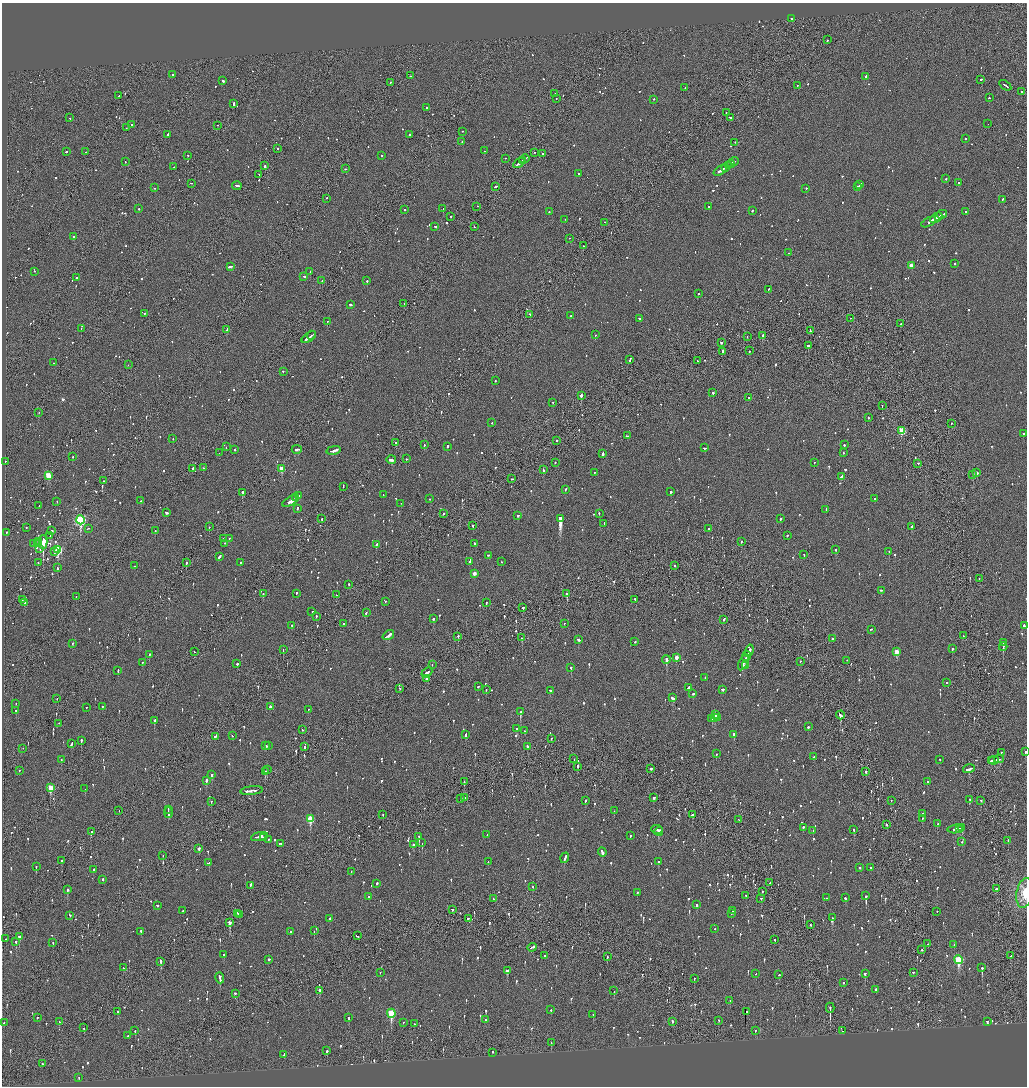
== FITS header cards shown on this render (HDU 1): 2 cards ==
NAXIS1  =                 2050
NAXIS2  =                 2168

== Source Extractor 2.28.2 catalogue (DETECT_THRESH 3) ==
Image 2050 x 2168 px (HDU 1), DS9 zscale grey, zoomed out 1/2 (1 PNG px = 2 x 2 image px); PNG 1029 x 1088 px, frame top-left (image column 2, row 2168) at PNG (2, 3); each listed source drawn as its Kron ellipse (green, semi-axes under 4 px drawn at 4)
Background -0.115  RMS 0.098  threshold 0.293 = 3 sigma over >= 5 px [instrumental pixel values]
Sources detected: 1438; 88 cannot appear on this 1/2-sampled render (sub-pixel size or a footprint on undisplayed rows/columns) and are neither listed nor drawn; of the other 1350, the 500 brightest by FLUX_AUTO listed and drawn (850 fainter detections omitted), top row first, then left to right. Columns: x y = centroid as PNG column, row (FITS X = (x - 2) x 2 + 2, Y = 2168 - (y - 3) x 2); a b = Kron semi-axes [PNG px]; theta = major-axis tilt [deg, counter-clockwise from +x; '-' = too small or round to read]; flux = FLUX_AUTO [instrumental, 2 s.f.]
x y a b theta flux
791 19 2 1 - 69
827 40 2 2 - 69
173 75 2 2 - 110
410 76 2 2 - 56
866 77 3 2 - 110
981 80 2 2 - 120
223 81 3 2 - 200
390 83 2 2 - 72
797 86 2 2 - 59
1005 86 7 2 -35 280
685 88 2 2 - 52
1022 92 3 2 - 100
555 94 2 2 - 67
119 96 2 2 - 61
990 98 2 1 - 86
556 99 2 1 - 220
654 100 2 2 - 77
234 104 3 2 - 160
427 108 2 2 - 81
726 113 2 2 - 120
730 118 3 2 - 110
70 119 2 2 - 73
988 124 2 1 - 75
132 125 2 2 - 170
217 126 2 2 - 62
126 128 2 2 - 56
462 132 2 1 - 66
168 135 3 2 - 100
409 135 2 2 - 120
965 139 2 2 - 79
462 142 2 2 - 53
735 143 2 2 - 110
278 149 2 2 - 140
484 151 2 2 - 55
66 152 2 2 - 100
86 152 2 2 - 59
534 153 2 1 - 79
543 154 2 2 - 110
188 156 2 2 - 75
382 156 2 2 - 80
505 159 2 2 - 120
525 159 5 1 - 230
522 161 3 1 - 130
125 162 2 2 - 97
734 162 4 2 - 110
519 163 6 2 35 360
731 164 4 1 - 170
265 166 2 2 - 720
728 166 2 1 - 95
174 167 2 1 - 54
725 168 4 2 - 210
345 169 2 2 - 90
720 171 7 2 33 300
578 174 2 2 - 86
259 175 2 1 - 140
946 179 2 2 - 130
959 183 2 2 - 95
192 184 3 2 - 98
859 185 3 1 - 430
237 186 5 2 - 150
495 187 3 2 - 140
857 187 3 2 - 450
155 188 2 2 - 240
806 189 2 2 - 99
326 199 2 2 - 52
1003 200 2 2 - 56
477 207 2 2 - 54
709 207 2 2 - 92
139 209 2 2 - 78
443 209 2 2 - 320
405 210 2 2 - 170
752 211 2 2 - 63
549 212 2 2 - 68
966 212 2 2 - 130
942 215 5 2 - 240
451 217 2 2 - 70
939 217 4 2 - 360
936 218 7 2 30 390
565 220 2 2 - 56
929 222 8 2 29 270
605 223 2 1 - 69
435 227 3 2 - 110
474 227 2 2 - 110
74 237 2 2 - 530
569 239 2 2 - 61
583 246 2 2 - 160
789 253 2 2 - 54
954 264 2 2 - 92
911 266 3 2 - 190
231 267 4 2 - 210
34 272 2 1 - 50
310 272 2 2 - 96
304 277 3 2 - 72
77 278 2 2 - 260
322 281 3 2 - 120
367 281 2 2 - 170
769 290 2 2 - 68
698 294 2 2 - 53
404 304 3 2 - 140
350 305 3 2 - 100
145 314 2 2 - 68
530 315 2 1 - 58
570 316 2 2 - 82
639 319 2 2 - 72
850 319 2 2 - 54
327 322 3 2 - 69
900 324 3 2 - 68
81 329 2 1 - 120
227 330 3 2 - 310
810 331 2 1 - 72
595 335 2 1 - 61
311 336 5 2 - 170
762 336 2 2 - 210
747 337 2 2 - 61
309 338 8 2 36 300
721 343 2 2 - 550
808 346 2 2 - 200
749 351 2 2 - 67
722 352 2 2 - 230
630 360 3 1 - 280
698 361 2 1 - 66
53 363 2 2 - 83
128 365 2 1 - 51
283 372 2 2 - 65
495 381 2 2 - 67
713 393 2 2 - 410
581 396 2 2 - 690
749 398 2 2 - 74
553 403 2 2 - 91
882 406 2 1 - 54
39 413 2 1 - 73
868 418 2 2 - 59
492 423 2 2 - 180
952 424 2 2 - 94
902 431 3 3 - 890
1024 434 2 2 - 78
627 436 3 2 - 140
173 439 2 2 - 60
556 441 2 2 - 110
396 443 2 2 - 93
424 445 2 2 - 91
844 445 2 2 - 87
226 447 2 2 - 72
447 447 2 2 - 79
705 448 3 2 - 140
235 450 2 2 - 200
297 450 5 2 - 220
334 451 7 2 12 320
219 453 2 2 - 62
843 453 2 1 - 55
603 454 3 2 - 210
73 457 2 2 - 63
406 459 2 2 - 130
391 460 5 2 - 680
5 462 2 2 - 64
555 463 2 2 - 96
814 463 2 1 - 110
918 464 2 2 - 96
203 468 2 2 - 51
193 469 3 1 - 180
282 469 3 3 - 460
543 470 3 2 - 100
595 473 2 2 - 56
977 473 2 2 - 460
973 475 2 2 - 120
48 476 3 3 - 630
841 477 4 2 - 150
512 479 3 2 - 95
104 481 2 2 - 63
343 487 3 1 - 86
565 490 3 2 - 120
671 492 2 2 - 350
242 493 2 2 - 390
383 495 2 2 - 58
299 496 4 2 - 140
296 498 3 1 - 140
430 499 2 2 - 66
875 499 2 2 - 56
141 501 2 1 - 230
57 502 2 2 - 52
291 502 9 3 28 390
401 504 2 1 - 65
39 506 3 2 - 94
297 509 3 2 - 73
826 510 2 2 - 73
166 513 3 2 - 96
443 514 2 2 - 91
599 514 2 2 - 54
518 516 2 2 - 140
322 519 2 2 - 110
560 519 4 3 - 6800
780 519 2 2 - 400
80 520 4 3 - 2900
604 524 2 2 - 54
473 526 2 2 - 110
209 527 2 1 - 65
912 527 3 2 - 100
26 528 2 2 - 88
88 529 2 1 - 63
709 529 2 2 - 86
52 531 2 2 - 340
155 531 2 2 - 56
6 533 2 1 - 88
50 536 2 2 - 110
787 536 2 2 - 69
223 539 2 2 - 58
229 539 2 2 - 60
38 542 2 2 - 59
43 542 7 2 -90 20000
741 542 2 2 - 62
33 544 2 2 - 110
37 544 2 2 - 51
224 544 2 2 - 52
475 544 2 2 - 160
376 545 3 2 - 130
40 549 2 2 - 64
58 550 4 3 - 1300
836 550 2 2 - 76
54 552 2 2 - 57
889 552 2 2 - 52
804 555 2 2 - 51
488 556 2 2 - 93
219 557 4 2 - 130
470 562 4 2 - 360
501 562 2 1 - 110
38 563 2 2 - 68
186 563 2 2 - 130
240 563 2 2 - 56
134 566 2 2 - 55
674 566 2 1 - 140
57 568 3 2 - 120
474 574 3 2 - 180
979 579 2 1 - 62
349 585 2 2 - 80
881 591 2 2 - 110
263 594 2 2 - 62
296 594 3 2 - 73
567 594 3 3 - 210
336 595 2 2 - 54
76 597 2 1 - 67
22 600 2 1 - 52
635 600 2 2 - 83
385 602 3 2 - 87
25 603 2 2 - 130
486 603 2 2 - 110
523 608 2 2 - 230
312 612 2 2 - 230
366 613 2 2 - 130
316 617 2 2 - 90
433 619 3 2 - 94
723 620 2 2 - 380
344 624 2 2 - 57
565 624 2 2 - 93
292 626 2 2 - 68
1024 626 3 2 - 240
871 630 2 2 - 63
388 636 6 2 35 430
963 636 2 1 - 67
458 637 2 2 - 220
522 638 2 2 - 61
833 639 2 2 - 53
578 640 3 2 - 130
635 642 2 2 - 93
1003 643 4 2 - 250
72 644 2 2 - 63
1003 647 4 1 - 370
952 649 2 2 - 85
283 650 2 1 - 57
749 651 6 2 72 330
194 652 2 1 - 73
897 652 3 3 - 330
149 655 2 2 - 140
746 657 5 2 - 230
676 658 3 2 - 180
666 660 4 2 - 1900
847 661 2 2 - 62
800 662 2 2 - 71
142 663 2 2 - 57
744 663 9 2 64 550
237 664 2 2 - 580
432 665 2 1 - 70
745 666 2 2 - 120
571 668 2 2 - 380
118 671 2 2 - 100
427 673 6 2 39 350
705 678 2 2 - 56
427 679 2 1 - 130
947 683 2 2 - 100
478 687 2 2 - 95
689 688 3 2 - 590
400 689 3 2 - 62
486 690 2 2 - 100
723 690 2 2 - 150
551 691 3 2 - 91
693 694 3 2 - 55
673 698 4 2 - 170
57 699 2 1 - 54
16 704 2 2 - 58
102 707 2 2 - 75
270 707 3 2 - 69
86 708 2 2 - 82
308 710 2 2 - 150
16 711 2 2 - 63
521 712 3 2 - 300
715 715 3 2 - 120
840 715 4 2 - 410
715 718 3 2 - 170
718 718 2 2 - 72
712 719 2 2 - 270
154 721 3 2 - 220
59 724 2 1 - 54
808 727 2 2 - 110
516 729 2 2 - 87
302 730 2 2 - 64
525 731 2 2 - 61
466 735 3 2 - 150
734 735 2 2 - 110
232 736 2 2 - 59
215 737 3 2 - 130
551 739 2 2 - 55
81 741 2 2 - 430
71 744 4 2 - 94
265 746 3 2 - 93
268 746 3 2 - 75
305 747 2 2 - 110
527 747 2 2 - 99
23 749 2 1 - 90
1025 752 2 2 - 220
1001 753 2 1 - 87
716 754 2 2 - 110
813 757 2 2 - 59
574 759 2 2 - 58
999 759 4 2 - 180
61 760 2 2 - 63
940 760 2 2 - 60
992 761 3 2 - 190
994 761 5 2 - 290
578 767 2 1 - 330
651 769 2 2 - 70
969 769 6 2 18 170
267 770 2 1 - 51
19 771 2 1 - 63
265 772 2 2 - 84
866 772 2 2 - 110
212 775 2 2 - 260
206 781 4 2 - 270
464 782 2 2 - 79
927 782 2 2 - 64
50 788 4 3 - 540
85 789 2 2 - 61
252 791 11 2 6 470
465 798 2 2 - 72
654 798 2 2 - 140
461 799 2 2 - 150
970 800 2 2 - 57
585 801 2 2 - 200
891 801 2 1 - 61
981 801 2 2 - 62
211 802 2 2 - 71
168 810 3 2 - 170
119 811 2 1 - 53
614 811 2 1 - 63
168 813 5 2 - 290
922 814 2 2 - 100
383 815 2 2 - 82
692 815 2 2 - 370
310 819 4 3 - 750
922 819 2 2 - 98
739 820 3 2 - 120
937 824 2 2 - 90
887 825 3 2 - 86
803 828 2 2 - 86
962 828 4 1 - 180
960 829 2 2 - 110
657 830 6 2 -5 270
854 830 2 2 - 130
955 830 8 2 6 200
813 831 2 2 - 66
91 832 2 2 - 66
659 832 4 2 - 740
487 835 2 2 - 97
630 836 2 2 - 57
259 837 9 2 13 350
419 837 3 2 - 280
263 838 3 2 - 140
269 840 2 2 - 54
1008 841 3 2 - 110
962 842 2 2 - 62
422 843 2 1 - 150
281 844 4 2 - 140
414 845 2 2 - 500
199 849 3 2 - 86
602 852 5 2 - 250
163 856 2 1 - 63
565 858 5 2 - 230
62 861 3 2 - 79
488 862 2 2 - 51
658 862 2 2 - 79
208 863 3 2 - 120
36 867 2 2 - 89
859 868 2 2 - 64
871 868 2 2 - 70
94 870 2 2 - 170
351 872 3 2 - 150
102 880 3 2 - 64
770 883 2 1 - 150
377 884 2 1 - 320
250 886 4 2 - 1100
532 887 2 2 - 52
996 889 3 2 - 85
67 890 3 2 - 330
762 892 2 1 - 55
637 893 2 2 - 64
1025 893 15 8 80 360
746 896 2 2 - 69
866 896 3 2 - 620
368 897 2 1 - 57
826 898 2 1 - 140
845 898 2 2 - 98
493 899 2 2 - 52
761 899 2 2 - 54
697 905 3 2 - 150
157 906 2 2 - 90
452 910 2 2 - 200
183 911 2 2 - 65
733 911 4 2 - 140
937 912 2 2 - 77
238 914 3 2 - 190
731 914 2 2 - 240
240 915 2 2 - 120
70 916 2 2 - 61
833 918 2 2 - 230
330 919 2 2 - 490
468 919 2 2 - 100
230 923 4 2 - 280
811 925 2 2 - 58
715 929 2 2 - 100
314 931 2 2 - 67
141 932 3 2 - 100
290 932 2 2 - 57
357 936 3 2 - 96
19 937 3 2 - 390
6 939 2 1 - 63
775 940 2 2 - 51
16 942 3 2 - 110
53 943 3 2 - 110
928 944 2 2 - 72
954 945 2 2 - 52
532 948 4 2 - 220
922 950 2 1 - 110
224 955 2 2 - 73
544 956 2 2 - 340
1011 956 2 1 - 400
607 957 2 1 - 55
269 960 2 2 - 110
958 960 4 3 - 1300
161 961 3 2 - 210
123 968 2 2 - 55
982 968 3 2 - 390
507 971 3 2 - 290
380 973 2 2 - 55
913 973 2 2 - 66
755 974 2 1 - 130
865 974 2 2 - 140
779 975 2 1 - 88
220 978 5 2 - 290
694 979 2 1 - 69
844 983 2 2 - 67
876 990 2 2 - 87
320 991 3 2 - 250
614 991 2 2 - 96
235 994 3 2 - 110
730 1001 2 2 - 98
830 1008 5 1 - 460
551 1010 2 2 - 200
118 1012 2 2 - 56
747 1012 2 2 - 65
391 1014 4 3 - 1100
593 1015 2 2 - 54
37 1018 2 2 - 69
349 1018 3 2 - 89
485 1020 2 2 - 160
719 1021 2 1 - 91
59 1022 2 2 - 74
672 1022 2 2 - 110
987 1022 3 2 - 170
4 1023 2 1 - 98
403 1023 2 2 - 62
414 1024 2 2 - 190
84 1028 2 2 - 70
135 1031 2 2 - 57
755 1031 2 2 - 57
843 1031 2 2 - 110
128 1036 3 2 - 110
551 1043 2 2 - 62
327 1051 2 2 - 140
493 1053 2 1 - 240
284 1055 3 2 - 110
42 1064 2 1 - 78
79 1078 2 1 - 58
At the frame edge (FLAGS 8, measured only in part): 2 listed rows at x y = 1025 752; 1025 893
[850 fainter detections neither listed nor drawn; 88 sub-pixel or undisplayed-footprint detections neither listed nor drawn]